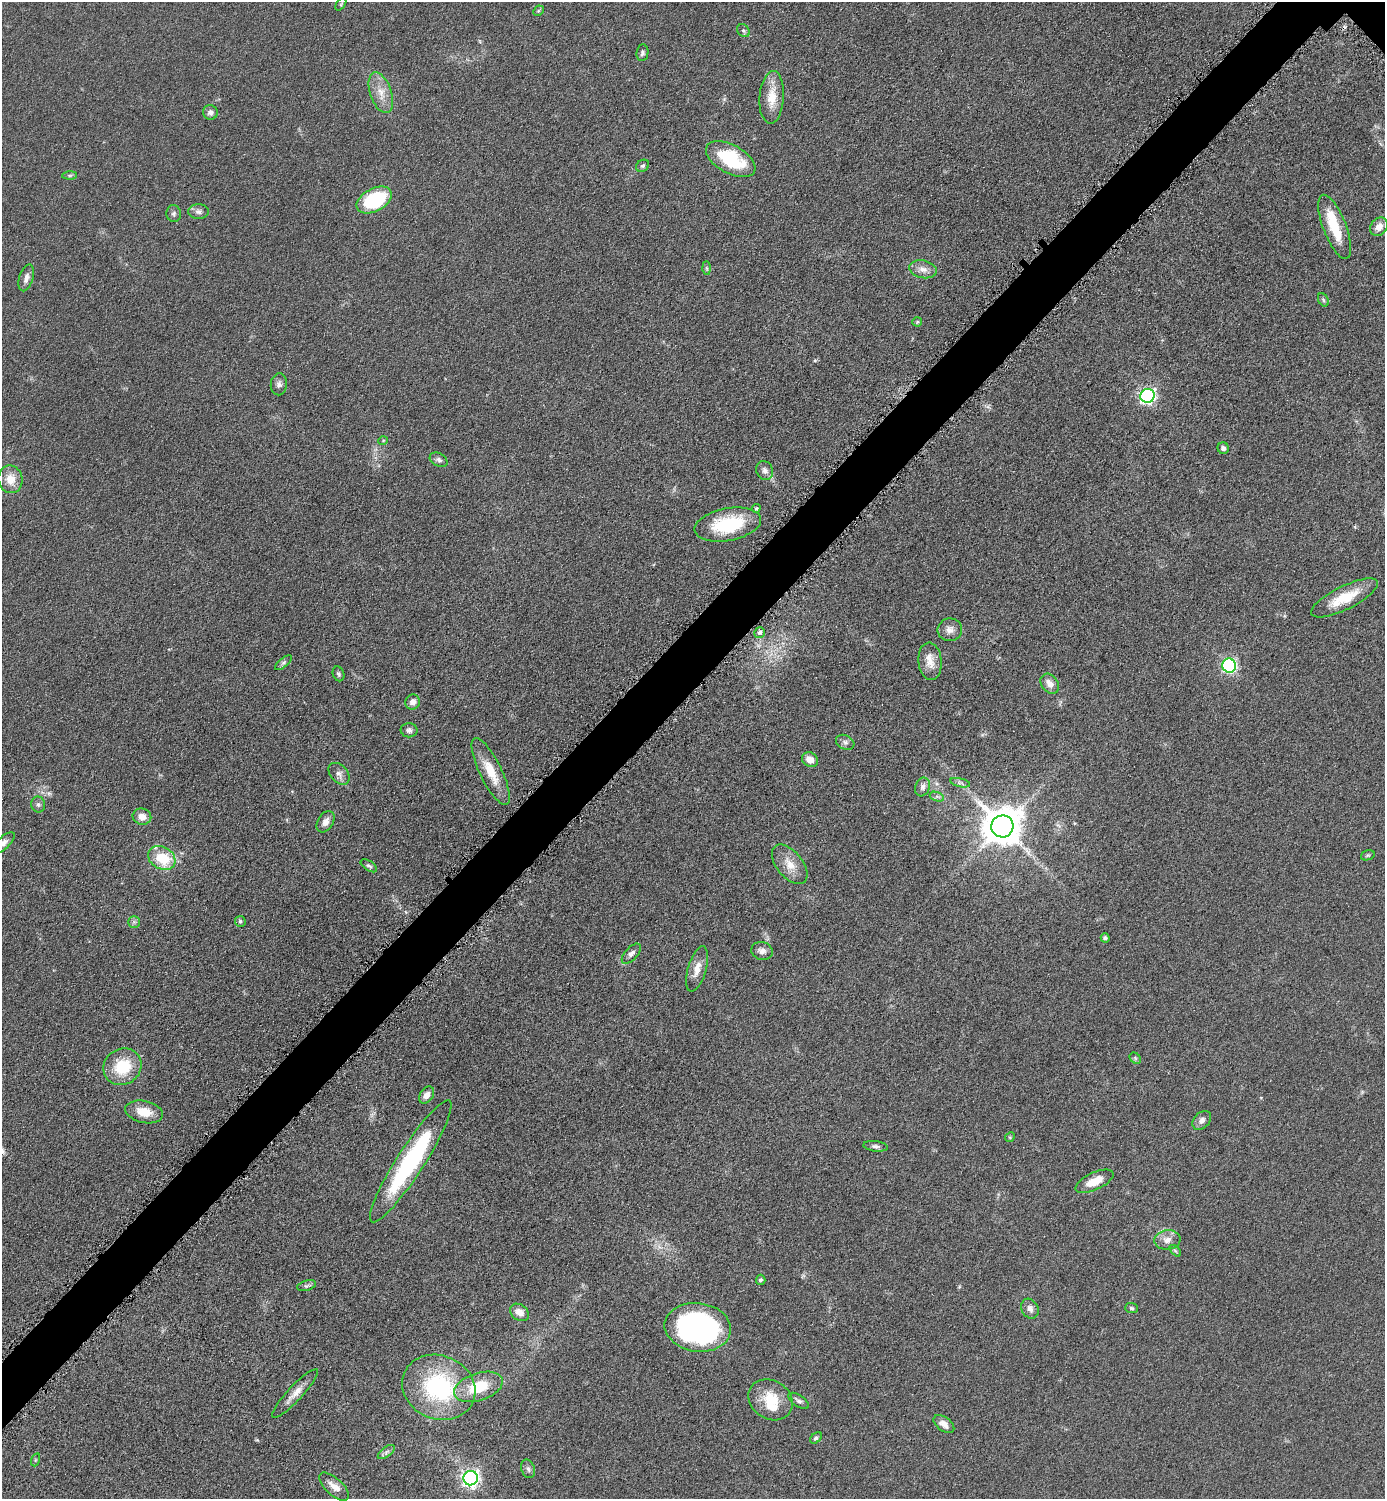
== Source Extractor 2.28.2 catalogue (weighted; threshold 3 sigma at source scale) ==
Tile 7 of 4 x 4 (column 3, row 2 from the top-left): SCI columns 3081-4463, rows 3011-4507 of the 6019 x 6019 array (HDU 1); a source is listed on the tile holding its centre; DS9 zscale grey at full resolution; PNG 1387 x 1501 px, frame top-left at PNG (2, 2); each listed source drawn as its Kron ellipse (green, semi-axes under 4 px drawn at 4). Shown black and unused: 4% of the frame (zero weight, under 4 of 8 exposures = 1% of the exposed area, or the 3 px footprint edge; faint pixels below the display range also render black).
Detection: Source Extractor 2.28.2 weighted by HDU 2 'WHT'; one run over the whole footprint, this tile lists its part. Background 0.0761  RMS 0.0057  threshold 0.0234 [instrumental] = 3 sigma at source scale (4.09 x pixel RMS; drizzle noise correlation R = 1.36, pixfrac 0.8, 0.05/0.05 arcsec/px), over >= 5 px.
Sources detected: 93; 1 inside a brighter object's white glare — neither listed nor drawn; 2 inside a brighter listed object's ellipse — not listed separately; the other 90 listed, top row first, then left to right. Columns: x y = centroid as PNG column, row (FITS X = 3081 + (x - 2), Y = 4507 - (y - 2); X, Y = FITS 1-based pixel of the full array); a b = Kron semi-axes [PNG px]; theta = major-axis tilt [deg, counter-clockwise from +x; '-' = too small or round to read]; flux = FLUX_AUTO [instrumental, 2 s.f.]
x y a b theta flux
341 4 7 4 54 0.68
538 11 6 4 44 0.78
743 31 7 5 -45 1.1
642 53 8 6 82 1.4
381 93 21 10 -71 7.4
772 97 26 12 86 11
210 112 7 7 - 2.1
731 159 27 14 -29 33
643 166 7 5 34 1.1
70 175 7 4 1 0.99
374 200 19 11 27 41
198 211 10 7 0 2.1
174 214 8 7 - 1.7
1335 227 34 11 -69 18
1379 227 10 8 50 4.5
706 268 6 4 -89 0.82
923 269 14 9 -11 4.1
26 278 14 7 73 2.8
1323 300 7 5 -61 0.93
917 322 5 4 - 0.74
279 384 11 8 83 2.1
1148 396 7 7 - 140
383 441 5 3 - 0.49
1223 448 6 5 - 1.8
439 460 9 6 -27 1.7
765 471 10 8 -65 2.4
10 479 14 12 -77 8.4
756 508 4 4 - 0.86
728 524 34 16 11 30
1344 598 37 11 26 15
950 630 12 11 - 3.6
759 633 6 5 - 1.6
930 661 19 11 -85 6.4
283 663 10 4 40 1.3
1229 666 7 6 - 110
338 674 7 5 -69 1.1
1050 684 11 8 -52 3.7
413 702 8 7 - 3
409 730 8 7 - 1.9
845 742 10 7 -27 1.8
810 760 8 7 - 4.4
491 772 37 11 -64 13
339 774 12 8 -48 2.7
960 783 10 4 -12 1.4
923 787 9 7 68 2.1
937 797 7 4 -19 1.3
38 804 8 7 - 1.6
142 817 9 8 - 4.7
325 822 11 7 58 3.1
1002 826 11 11 - 1600
3 843 14 6 43 2.8
1368 855 7 5 17 0.8
162 858 14 11 -29 19
790 864 23 13 -51 8.1
369 866 9 5 -34 1.2
240 921 5 5 - 1.1
134 922 6 6 - 1.2
1105 938 4 4 - 1.2
762 951 11 9 -15 3
631 954 12 6 47 2.3
697 969 23 9 74 6.3
1135 1058 6 5 - 0.91
122 1067 19 17 34 21
427 1095 9 6 56 3.7
144 1112 19 11 -12 8.5
1202 1120 11 7 44 2.5
1010 1137 5 4 - 0.58
876 1146 12 5 -7 1.7
411 1161 72 13 57 69
1094 1181 20 8 25 9.7
1167 1240 13 9 6 4.3
1175 1251 7 4 -44 0.87
761 1280 5 4 - 1.1
307 1286 10 5 15 1.3
1131 1308 6 5 - 1
1030 1309 10 8 -61 2.6
519 1312 10 7 -37 5
698 1327 33 24 -8 130
439 1387 37 32 -24 62
478 1387 25 13 18 19
295 1393 32 7 47 6.2
771 1400 23 19 -34 15
799 1401 12 5 -34 1.8
944 1424 12 7 -36 3.5
816 1438 7 4 43 1
386 1452 10 5 36 1.6
35 1460 7 4 71 0.73
528 1469 9 6 -74 1.7
471 1478 7 7 - 200
334 1486 19 8 -42 4.5
Isophote crosses this tile's border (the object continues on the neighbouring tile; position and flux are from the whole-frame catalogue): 1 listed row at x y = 3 843